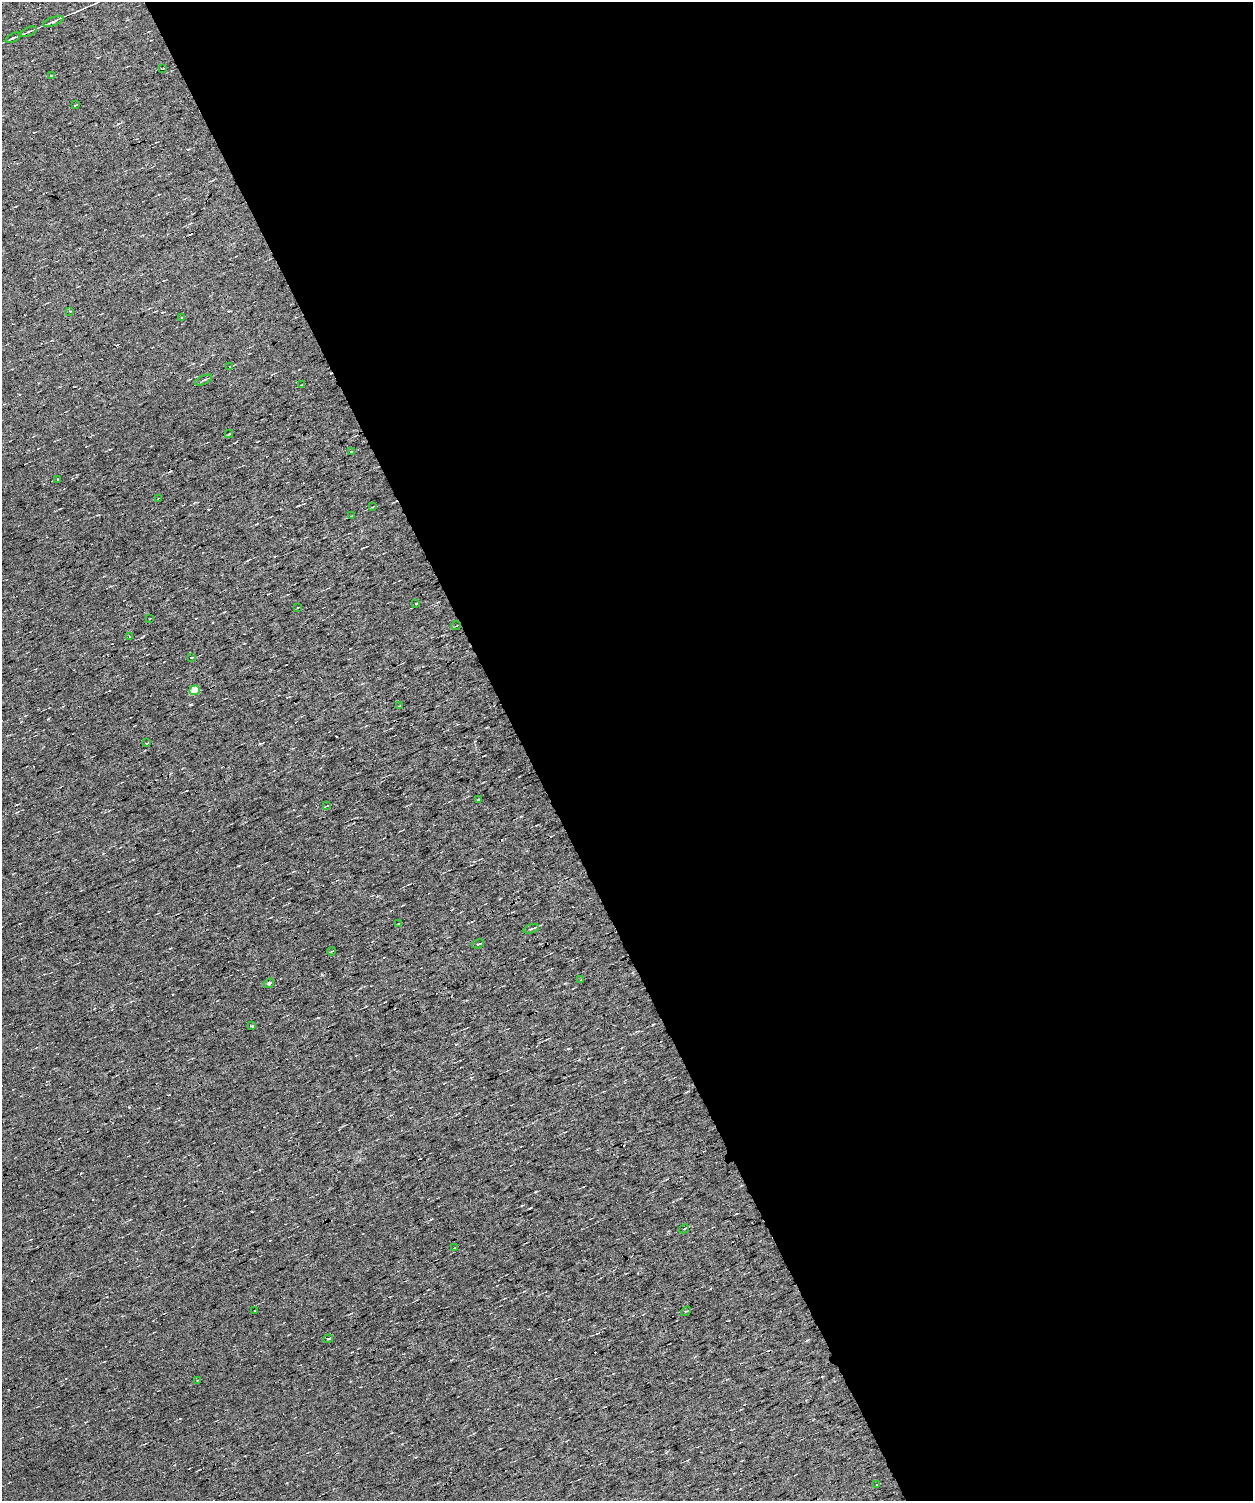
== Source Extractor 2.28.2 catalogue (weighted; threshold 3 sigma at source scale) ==
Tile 6 of 3 x 3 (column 3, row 2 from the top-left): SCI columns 2503-3753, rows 1587-3085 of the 3753 x 4701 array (HDU 1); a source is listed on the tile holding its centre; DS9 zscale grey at full resolution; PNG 1255 x 1503 px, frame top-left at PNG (2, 2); each listed source drawn as its Kron ellipse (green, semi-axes under 4 px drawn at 4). Shown black and unused: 58% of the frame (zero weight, under 7 of 13 exposures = <1% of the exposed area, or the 3 px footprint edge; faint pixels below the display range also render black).
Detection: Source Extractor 2.28.2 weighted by HDU 2 'WHT'; one run over the whole footprint, this tile lists its part. Background 0.0151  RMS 0.0061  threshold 0.0249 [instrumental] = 3 sigma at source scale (4.09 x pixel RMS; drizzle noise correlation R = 1.36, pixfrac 0.8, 0.0396/0.0396 arcsec/px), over >= 5 px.
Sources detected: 58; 16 cosmic-ray / hot-pixel residue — neither listed nor drawn; the other 42 listed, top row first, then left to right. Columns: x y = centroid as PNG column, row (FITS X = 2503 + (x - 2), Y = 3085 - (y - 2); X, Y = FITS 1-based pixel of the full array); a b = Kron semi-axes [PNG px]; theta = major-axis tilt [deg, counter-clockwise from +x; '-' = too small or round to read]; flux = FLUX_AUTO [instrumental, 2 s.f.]
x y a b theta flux
53 21 10 3 18 1.2
29 32 8 2 22 0.83
13 38 8 3 27 0.9
162 68 3 2 - 0.52
52 76 3 2 - 0.46
75 105 3 2 - 0.43
70 312 4 3 - 0.44
181 317 3 3 - 1.6
230 366 4 2 - 0.6
204 380 9 3 24 0.93
301 385 3 2 - 0.41
229 434 4 2 - 0.43
351 451 3 2 - 0.69
57 479 3 3 - 2.2
158 499 3 2 - 0.5
372 507 3 2 - 0.37
351 516 4 2 - 0.39
416 604 3 2 - 0.75
297 608 3 2 - 0.5
150 618 3 2 - 0.37
456 626 5 2 - 0.46
130 637 3 2 - 0.52
191 658 4 2 - 0.56
195 690 5 4 - 8.9
399 706 3 2 - 0.41
147 743 4 2 - 0.6
479 800 3 3 - 2.1
327 806 4 3 - 0.45
399 923 4 2 - 0.39
531 929 8 3 19 1.8
478 944 6 3 23 0.94
332 951 4 3 - 0.5
581 979 4 2 - 0.34
269 983 5 4 - 0.86
252 1026 3 2 - 6.2
684 1229 5 3 - 0.87
455 1247 3 2 - 0.36
255 1311 3 2 - 0.64
686 1311 5 3 - 0.74
328 1339 5 3 - 0.81
198 1380 3 2 - 0.4
877 1485 4 2 - 1.2
Unlisted compact peaks at least as high as the median listed source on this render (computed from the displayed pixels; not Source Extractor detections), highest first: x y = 535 1192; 118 124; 807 1340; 238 866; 565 983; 180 1419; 188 149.